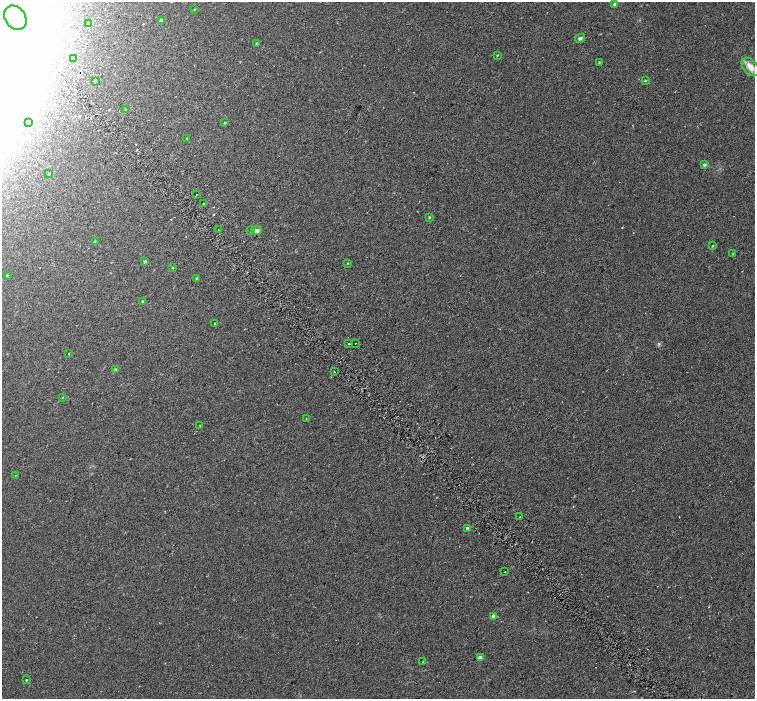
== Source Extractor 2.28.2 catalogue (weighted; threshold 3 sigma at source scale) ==
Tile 11 of 4 x 4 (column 3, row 3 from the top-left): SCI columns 3077-4581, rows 1699-3091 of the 6147 x 6119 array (HDU 1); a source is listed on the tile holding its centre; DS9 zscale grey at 2 x 2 block average (1 PNG px = mean of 2 x 2 image px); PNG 757 x 701 px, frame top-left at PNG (2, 2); each listed source drawn as its Kron ellipse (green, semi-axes under 4 px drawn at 4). Shown black and unused: <1% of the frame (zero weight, under 2 of 3 exposures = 4% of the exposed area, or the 3 px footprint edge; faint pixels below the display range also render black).
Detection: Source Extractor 2.28.2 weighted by HDU 2 'WHT'; one run over the whole footprint, this tile lists its part. Background 0.0488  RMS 0.012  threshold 0.0518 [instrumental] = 3 sigma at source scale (4.5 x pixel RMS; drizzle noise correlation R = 1.50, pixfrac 1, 0.0396/0.0396 arcsec/px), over >= 5 px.
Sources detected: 56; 1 too faint to see at this stretch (2 x 2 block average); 2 inside a brighter object's white glare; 2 cosmic-ray / hot-pixel residue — neither listed nor drawn; the other 51 listed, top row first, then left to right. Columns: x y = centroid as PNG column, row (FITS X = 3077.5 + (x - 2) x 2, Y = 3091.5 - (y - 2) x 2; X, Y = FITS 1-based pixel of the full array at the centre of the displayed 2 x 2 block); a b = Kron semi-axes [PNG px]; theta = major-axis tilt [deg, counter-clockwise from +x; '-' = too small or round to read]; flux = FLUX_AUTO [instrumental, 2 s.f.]
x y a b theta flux
615 4 4 3 - 8.8
194 9 3 2 - 1.4
15 18 13 10 -53 63
161 21 3 3 - 8.9
89 24 3 3 - 10
580 38 5 4 - 5.5
257 43 3 2 - 4.1
497 55 3 2 - 1.6
73 59 2 2 - 2.9
599 62 3 3 - 1.9
750 67 10 6 -49 25
646 80 3 3 - 1.7
95 82 3 2 - 1.4
125 109 2 2 - 1.7
28 123 3 2 - 1.3
225 123 3 2 - 2.1
187 138 2 2 - 1.2
704 165 3 3 - 5.4
49 174 3 2 - 2.8
196 194 2 2 - 1.1
203 204 2 2 - 5.4
429 217 3 2 - 2.4
218 230 2 2 - 1.7
251 231 2 2 - 54
256 231 5 4 - 8.6
95 241 3 2 - 1.6
712 246 3 2 - 1.8
733 254 2 2 - 1.4
145 261 4 3 - 2.8
347 263 3 2 - 1.5
173 267 2 2 - 1.5
7 275 2 2 - 1.3
197 278 3 2 - 3.3
143 301 3 2 - 4.3
215 324 3 2 - 1.6
355 343 2 2 - 6.2
349 344 2 2 - 17
69 353 3 2 - 4.4
116 370 3 3 - 4.6
334 372 2 2 - 1.7
62 397 3 2 - 1.4
306 419 3 2 - 0.9
200 425 2 2 - 1.1
15 475 2 2 - 0.78
520 517 2 2 - 5.4
467 528 2 2 - 210
505 572 2 2 - 1.5
493 616 3 3 - 13
480 658 3 3 - 15
423 662 3 2 - 1.7
26 680 2 2 - 1.9
Diffuse or blended objects may show on this block-average render without a row.